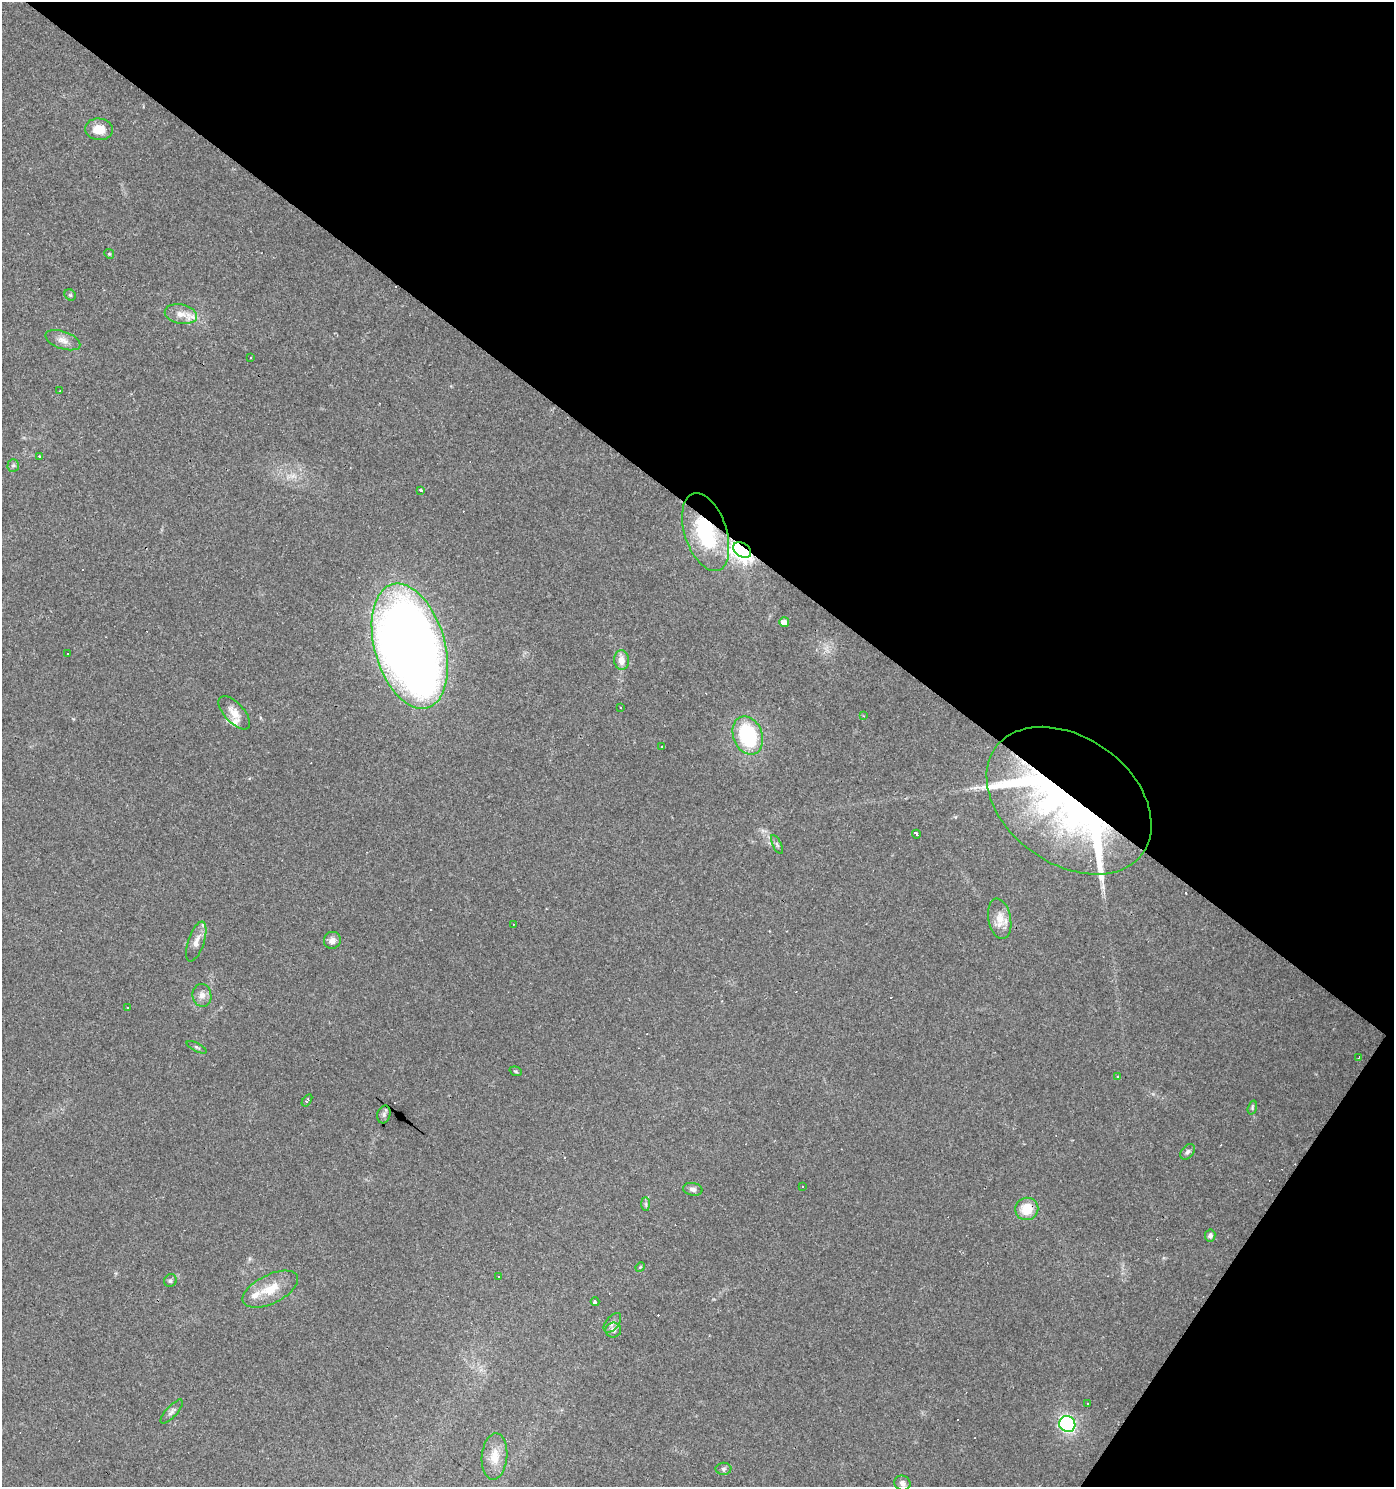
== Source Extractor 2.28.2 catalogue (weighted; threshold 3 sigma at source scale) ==
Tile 8 of 4 x 4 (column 4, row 2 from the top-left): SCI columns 4420-5811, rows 2970-4454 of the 5988 x 5939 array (HDU 1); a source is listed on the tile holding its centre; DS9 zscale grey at full resolution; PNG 1396 x 1489 px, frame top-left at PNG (2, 2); each listed source drawn as its Kron ellipse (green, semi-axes under 4 px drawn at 4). Shown black and unused: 38% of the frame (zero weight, under 3 of 4 exposures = <1% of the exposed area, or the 3 px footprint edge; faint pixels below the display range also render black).
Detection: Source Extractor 2.28.2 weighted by HDU 2 'WHT'; one run over the whole footprint, this tile lists its part. Background 0.029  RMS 0.0038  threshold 0.0173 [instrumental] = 3 sigma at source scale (4.5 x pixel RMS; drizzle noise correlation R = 1.50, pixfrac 1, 0.0396/0.0396 arcsec/px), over >= 5 px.
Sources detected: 82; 2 inside a brighter object's white glare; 21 cosmic-ray / hot-pixel residue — neither listed nor drawn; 3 inside a brighter listed object's ellipse — not listed separately; the other 56 listed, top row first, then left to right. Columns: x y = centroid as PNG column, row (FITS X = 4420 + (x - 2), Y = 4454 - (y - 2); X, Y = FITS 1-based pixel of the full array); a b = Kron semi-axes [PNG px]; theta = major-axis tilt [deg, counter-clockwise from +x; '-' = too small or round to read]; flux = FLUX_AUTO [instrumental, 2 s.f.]
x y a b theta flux
99 129 14 11 -5 5.2
109 254 5 4 - 0.48
70 295 6 5 - 0.62
181 314 16 9 -12 4.2
63 340 18 8 -19 3
251 357 3 2 - 0.45
60 390 3 2 - 0.25
39 456 3 3 - 0.87
13 466 6 5 - 0.76
420 491 3 3 - 1.9
706 532 40 21 -72 34
742 550 10 6 -34 250
784 622 5 5 - 2.6
410 646 64 35 -74 550
67 654 3 2 - 0.37
622 660 9 7 -87 3.5
621 707 3 3 - 0.52
234 713 21 9 -47 4.4
864 716 3 2 - 0.3
748 735 20 14 -69 30
662 746 2 2 - 0.31
1069 801 91 63 -36 150
916 834 4 3 - 1.5
777 844 10 4 -63 0.83
1000 919 20 11 -79 5.6
513 924 2 2 - 0.25
332 940 8 8 - 2.2
196 942 21 8 71 3.3
202 995 11 9 -82 2.6
128 1007 3 2 - 0.28
197 1047 11 3 -27 0.68
1358 1058 4 2 - 0.48
516 1071 6 4 -20 0.56
1118 1077 4 3 - 0.61
307 1100 7 3 55 0.98
1252 1107 7 4 72 0.6
384 1114 9 6 76 0.83
1188 1152 9 6 48 1.1
802 1186 2 2 - 0.34
693 1189 10 6 -10 1.3
646 1204 7 4 -89 0.66
1027 1209 11 11 - 8.5
1210 1236 6 5 - 1.2
640 1267 5 4 - 0.4
499 1276 3 2 - 0.61
170 1281 7 6 - 0.85
270 1289 30 14 26 9.7
595 1302 4 3 - 1.3
612 1323 11 6 51 1.4
613 1330 8 7 - 1.7
1087 1404 3 2 - 0.44
172 1412 15 5 48 1.5
1067 1424 8 7 - 55
495 1456 23 12 85 6.4
723 1469 8 6 -1 1
902 1483 8 7 - 1.6
Overlapping masked pixels (flux is a lower limit): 5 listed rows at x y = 706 532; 742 550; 410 646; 1069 801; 1027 1209